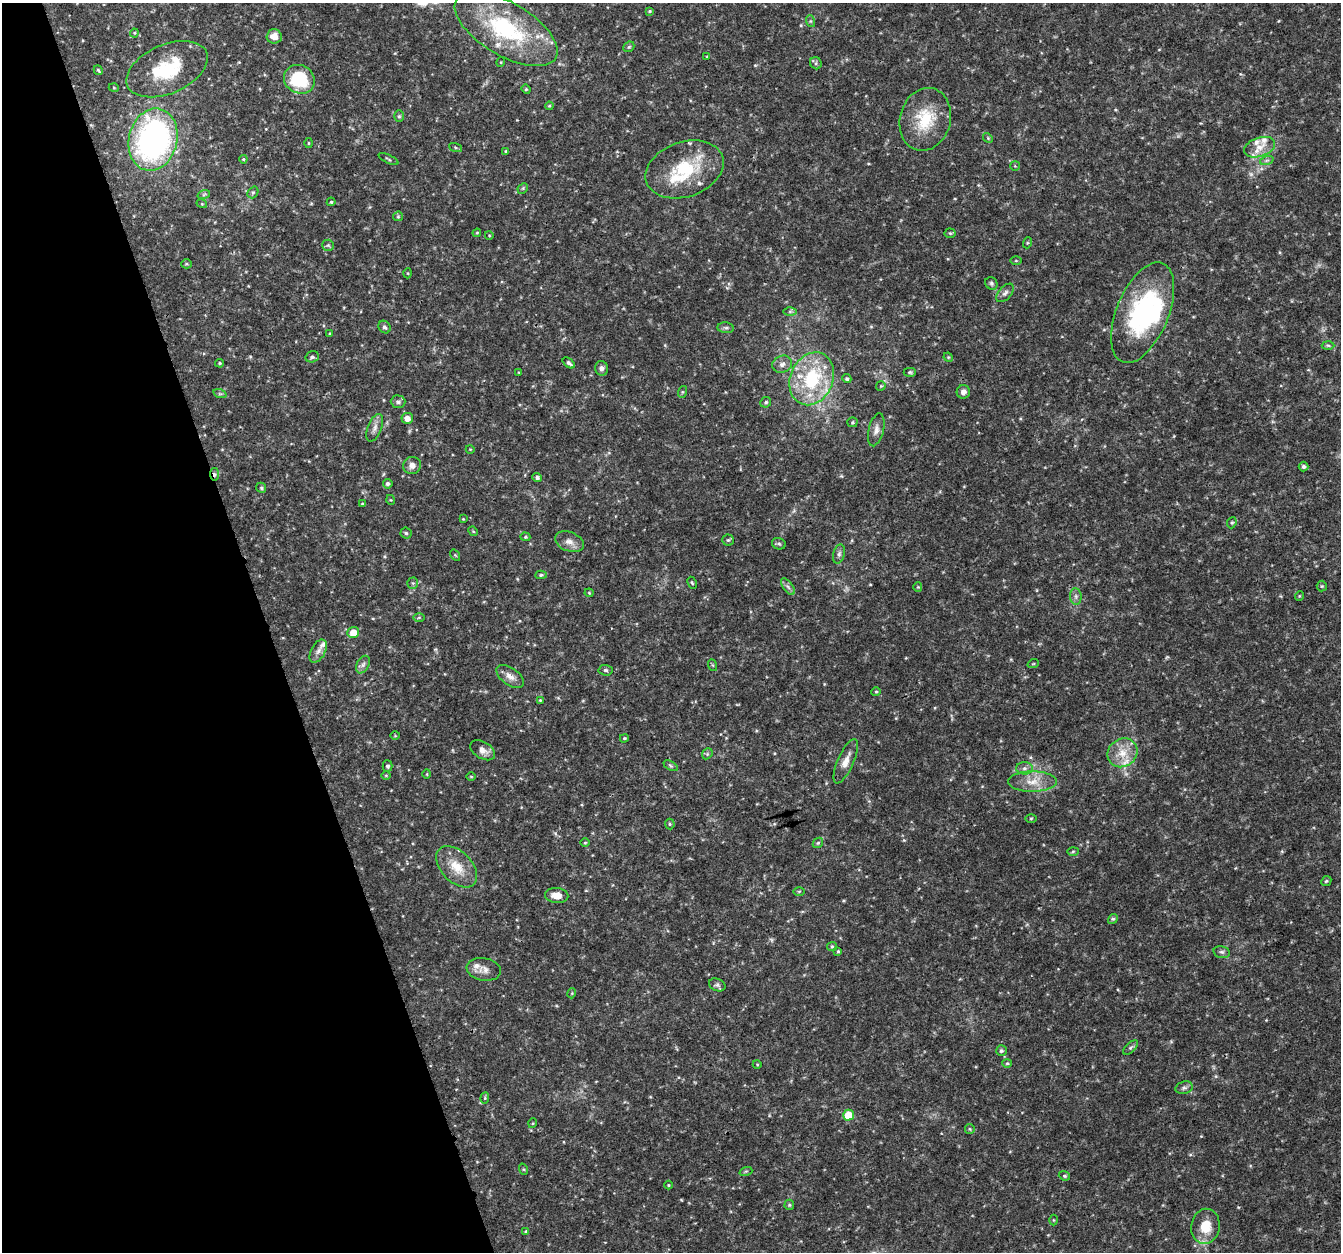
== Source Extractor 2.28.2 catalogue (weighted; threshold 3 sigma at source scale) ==
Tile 5 of 4 x 4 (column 1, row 2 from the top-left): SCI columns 5-1343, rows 2617-3866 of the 5362 x 5182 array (HDU 1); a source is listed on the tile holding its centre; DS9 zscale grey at full resolution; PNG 1343 x 1254 px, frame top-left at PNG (2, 3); each listed source drawn as its Kron ellipse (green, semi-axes under 4 px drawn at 4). Shown black and unused: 20% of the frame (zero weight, under 3 of 4 exposures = <1% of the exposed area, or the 3 px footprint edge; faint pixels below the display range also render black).
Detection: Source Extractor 2.28.2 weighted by HDU 2 'WHT'; one run over the whole footprint, this tile lists its part. Background 0.0306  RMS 0.0034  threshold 0.0155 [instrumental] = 3 sigma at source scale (4.5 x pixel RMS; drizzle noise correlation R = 1.50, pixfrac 1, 0.0396/0.0396 arcsec/px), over >= 5 px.
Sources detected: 168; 2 too faint to see at this stretch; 2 inside a brighter object's white glare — neither listed nor drawn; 10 inside a brighter listed object's ellipse — not listed separately; the other 154 listed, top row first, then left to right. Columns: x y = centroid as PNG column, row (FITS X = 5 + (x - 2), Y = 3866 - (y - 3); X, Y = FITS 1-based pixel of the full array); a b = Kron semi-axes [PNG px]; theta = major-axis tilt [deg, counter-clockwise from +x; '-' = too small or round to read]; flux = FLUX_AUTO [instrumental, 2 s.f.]
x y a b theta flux
650 11 4 3 - 0.39
810 21 6 4 -71 0.47
506 29 57 26 -31 38
134 33 4 4 - 0.37
274 36 7 7 - 2.9
629 47 6 5 - 0.52
707 57 4 3 - 0.35
501 62 5 3 - 0.28
816 63 6 5 - 0.66
167 69 43 24 23 21
98 70 5 3 - 0.46
299 79 16 14 -30 17
114 88 5 3 - 0.36
526 89 4 4 - 0.43
549 106 4 4 - 0.4
399 116 6 5 - 0.54
925 119 32 25 74 15
988 138 5 4 - 0.42
153 140 31 24 76 94
308 143 5 3 - 0.31
455 147 7 3 -19 0.48
1259 147 16 9 18 4.3
506 151 4 3 - 0.48
243 159 4 4 - 0.36
388 159 11 3 -26 0.5
1267 160 7 4 18 0.71
1015 166 5 5 - 0.44
685 169 40 27 19 21
523 188 6 4 46 0.45
253 192 6 5 - 0.54
204 194 6 4 19 0.49
331 202 4 4 - 0.44
202 204 5 3 - 0.32
398 216 5 4 - 0.45
477 233 4 3 - 0.36
950 233 5 5 - 0.47
489 235 4 3 - 0.27
1027 243 5 3 - 0.33
328 245 6 5 - 0.59
1016 261 5 3 - 0.34
186 264 5 4 - 0.43
408 273 5 3 - 0.31
991 283 6 5 - 0.68
1005 293 11 6 49 1.1
790 311 6 4 1 0.58
1143 313 53 26 68 48
384 327 7 5 -54 0.91
726 328 8 5 -5 0.81
330 333 3 3 - 0.31
1328 345 6 4 -1 0.53
312 357 7 5 16 0.82
948 357 5 4 - 0.39
220 363 4 4 - 0.41
569 363 7 4 -39 0.95
782 364 10 8 21 1.7
601 368 7 6 - 1.2
519 372 4 3 - 0.27
910 372 6 4 -1 0.57
812 379 27 21 67 25
847 379 5 4 - 0.61
881 386 5 4 - 0.37
682 392 6 4 71 0.42
963 392 7 6 - 1.5
220 394 7 4 -18 0.57
398 402 7 6 - 0.9
766 402 5 5 - 0.67
407 418 6 5 - 2.4
852 422 5 5 - 0.43
375 428 15 7 69 1.9
876 430 17 7 76 2.1
470 449 4 3 - 0.26
412 465 9 8 - 2.1
1303 466 5 5 - 0.76
215 474 6 4 -83 0.83
537 478 5 4 - 0.82
388 484 5 5 - 0.95
261 488 5 4 - 0.48
391 500 5 3 - 0.31
362 504 4 3 - 0.33
463 519 3 2 - 0.28
1232 523 6 4 67 0.55
473 531 5 4 - 0.35
406 533 5 5 - 0.67
525 537 5 4 - 0.44
728 540 6 5 - 0.67
569 542 15 9 -21 2.5
779 544 7 5 -22 0.67
839 554 9 5 75 1.1
455 555 6 4 -56 0.35
541 575 5 4 - 0.5
413 583 5 5 - 0.54
692 583 6 3 -62 0.41
1322 586 5 5 - 0.45
788 587 10 4 -54 0.96
918 587 4 4 - 0.35
589 593 4 4 - 0.33
1076 596 8 5 -83 1
1299 596 5 3 - 0.26
419 617 6 4 1 0.47
353 632 6 5 - 4.5
318 651 12 7 62 1.8
1033 664 6 3 19 0.35
363 665 9 6 63 1.2
712 665 6 4 -70 0.36
606 670 7 5 -4 0.67
510 676 16 8 -36 2.6
876 692 5 4 - 0.41
540 700 4 3 - 0.35
395 736 5 3 - 0.3
624 738 4 3 - 0.41
483 750 14 8 -31 2.2
1122 753 15 13 37 5.8
707 754 6 4 46 0.51
846 761 24 8 66 3.4
388 766 5 5 - 0.71
671 766 8 4 -31 0.55
1024 768 8 6 2 1.2
427 774 5 3 - 0.28
386 775 5 3 - 0.32
471 776 5 3 - 0.3
1032 782 24 10 0 5.4
1031 818 5 3 - 0.36
670 824 5 5 - 0.46
585 843 4 3 - 0.3
818 843 6 4 44 0.46
1073 851 6 4 2 0.43
457 867 25 15 -46 7.4
1326 881 5 4 - 0.48
799 891 6 4 2 0.36
557 895 11 7 -3 3.5
1113 919 5 4 - 0.53
832 946 5 4 - 0.45
838 951 4 3 - 0.44
1222 952 8 6 -14 0.86
484 969 17 11 -10 2.8
717 985 8 6 -23 0.86
572 993 5 3 - 0.31
1131 1047 9 4 44 0.76
1001 1051 5 5 - 0.74
1007 1063 5 4 - 0.41
757 1064 4 3 - 0.27
1184 1088 9 6 16 0.98
485 1098 5 4 - 0.45
848 1115 5 5 - 9.6
533 1123 5 3 - 0.3
970 1129 5 5 - 0.45
523 1169 6 3 -71 0.39
746 1171 6 4 18 0.54
1064 1176 6 4 -22 0.52
668 1185 4 3 - 0.31
789 1205 5 5 - 0.45
1053 1220 5 3 - 0.3
1205 1226 17 14 80 7.4
526 1231 4 4 - 0.31
Overlapping masked pixels (flux is a lower limit): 1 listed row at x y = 215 474